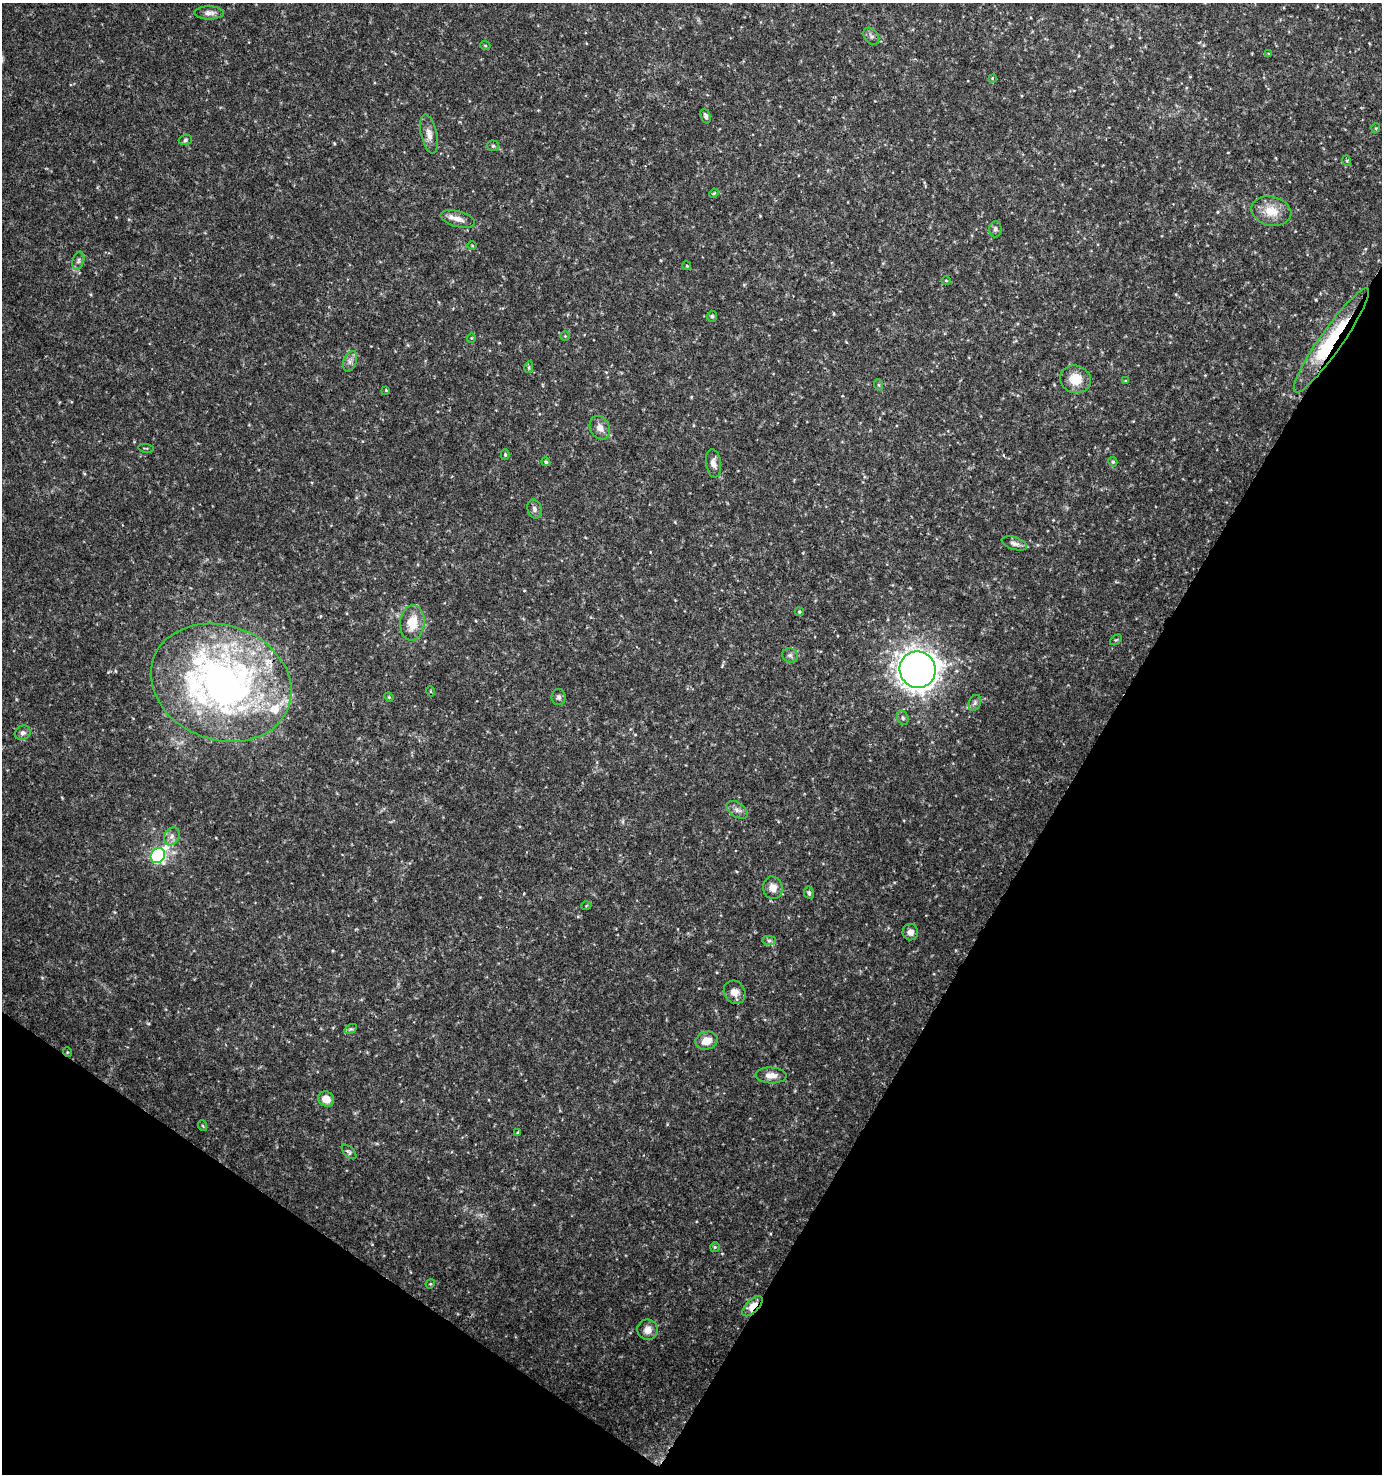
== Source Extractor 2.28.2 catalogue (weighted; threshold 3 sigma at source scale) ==
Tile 15 of 4 x 4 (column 3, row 4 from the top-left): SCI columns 2952-4331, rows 12-1483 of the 5968 x 5903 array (HDU 1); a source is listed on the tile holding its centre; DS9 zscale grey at full resolution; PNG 1384 x 1476 px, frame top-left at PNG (2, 3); each listed source drawn as its Kron ellipse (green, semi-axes under 4 px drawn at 4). Shown black and unused: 29% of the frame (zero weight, under 3 of 4 exposures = <1% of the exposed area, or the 3 px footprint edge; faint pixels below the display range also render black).
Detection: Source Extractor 2.28.2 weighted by HDU 2 'WHT'; one run over the whole footprint, this tile lists its part. Background 0.0464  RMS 0.0043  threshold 0.0191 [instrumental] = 3 sigma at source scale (4.5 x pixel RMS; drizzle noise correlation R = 1.50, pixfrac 1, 0.0396/0.0396 arcsec/px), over >= 5 px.
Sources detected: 72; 2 inside a brighter listed object's ellipse — not listed separately; the other 70 listed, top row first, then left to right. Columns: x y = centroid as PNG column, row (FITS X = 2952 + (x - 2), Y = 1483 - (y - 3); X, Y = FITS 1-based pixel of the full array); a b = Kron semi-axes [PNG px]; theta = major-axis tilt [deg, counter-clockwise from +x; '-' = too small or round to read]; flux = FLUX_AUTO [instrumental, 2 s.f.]
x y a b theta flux
209 13 15 6 0 2.2
871 36 9 7 -53 1.3
485 45 5 3 - 0.38
1269 54 4 3 - 0.5
992 78 4 4 - 0.33
706 116 8 5 -69 1.2
1376 128 5 4 - 0.47
429 134 20 8 -78 3.6
185 140 7 5 18 0.8
493 146 5 5 - 0.66
1347 161 5 3 - 0.47
714 193 5 3 - 0.47
1271 211 20 14 -12 8.3
458 219 18 8 -16 3.5
995 229 8 6 85 1
472 246 5 3 - 0.38
78 261 9 5 74 1.4
687 266 4 3 - 0.41
946 280 5 3 - 0.38
712 316 5 4 - 0.66
565 336 4 4 - 0.44
471 338 5 3 - 0.35
1331 341 63 11 55 38
350 361 10 6 71 1.9
529 367 6 3 73 0.52
1075 379 15 13 -16 8.5
1125 381 4 3 - 0.5
879 385 6 4 -70 0.54
386 390 4 4 - 0.39
600 428 12 9 -62 3.1
146 448 7 2 -10 0.39
505 455 5 4 - 0.72
546 462 4 4 - 0.73
1113 462 5 4 - 0.67
713 463 14 7 -82 2.9
534 509 10 7 -70 1.6
1014 543 13 6 -17 1.8
799 612 4 4 - 0.54
412 623 18 12 84 9.4
1116 640 7 3 35 0.48
790 655 8 7 - 1.2
918 670 18 18 - 490
221 683 72 57 -20 220
430 691 5 3 - 0.37
389 697 5 4 - 0.45
559 697 8 7 - 1.2
975 703 8 6 70 1.2
903 718 7 5 -74 0.84
23 733 8 7 - 1.6
737 810 12 7 -34 1.9
172 836 9 7 59 2
158 856 8 6 50 70
773 888 11 9 -75 3.9
809 893 6 5 - 0.9
586 906 5 3 - 0.35
910 932 8 8 - 2.4
769 940 7 4 0 0.93
735 992 12 10 -56 3.7
351 1029 7 4 31 0.72
706 1041 11 9 16 5.3
67 1052 5 3 - 0.34
771 1075 15 8 -3 3.7
326 1099 8 7 - 4.3
203 1126 5 3 - 0.42
518 1133 4 3 - 0.75
349 1152 9 5 -45 0.87
715 1247 5 5 - 0.54
430 1284 5 3 - 0.42
752 1306 13 6 45 6.3
648 1330 10 10 - 3.4
Overlapping masked pixels (flux is a lower limit): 2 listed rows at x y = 1331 341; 752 1306